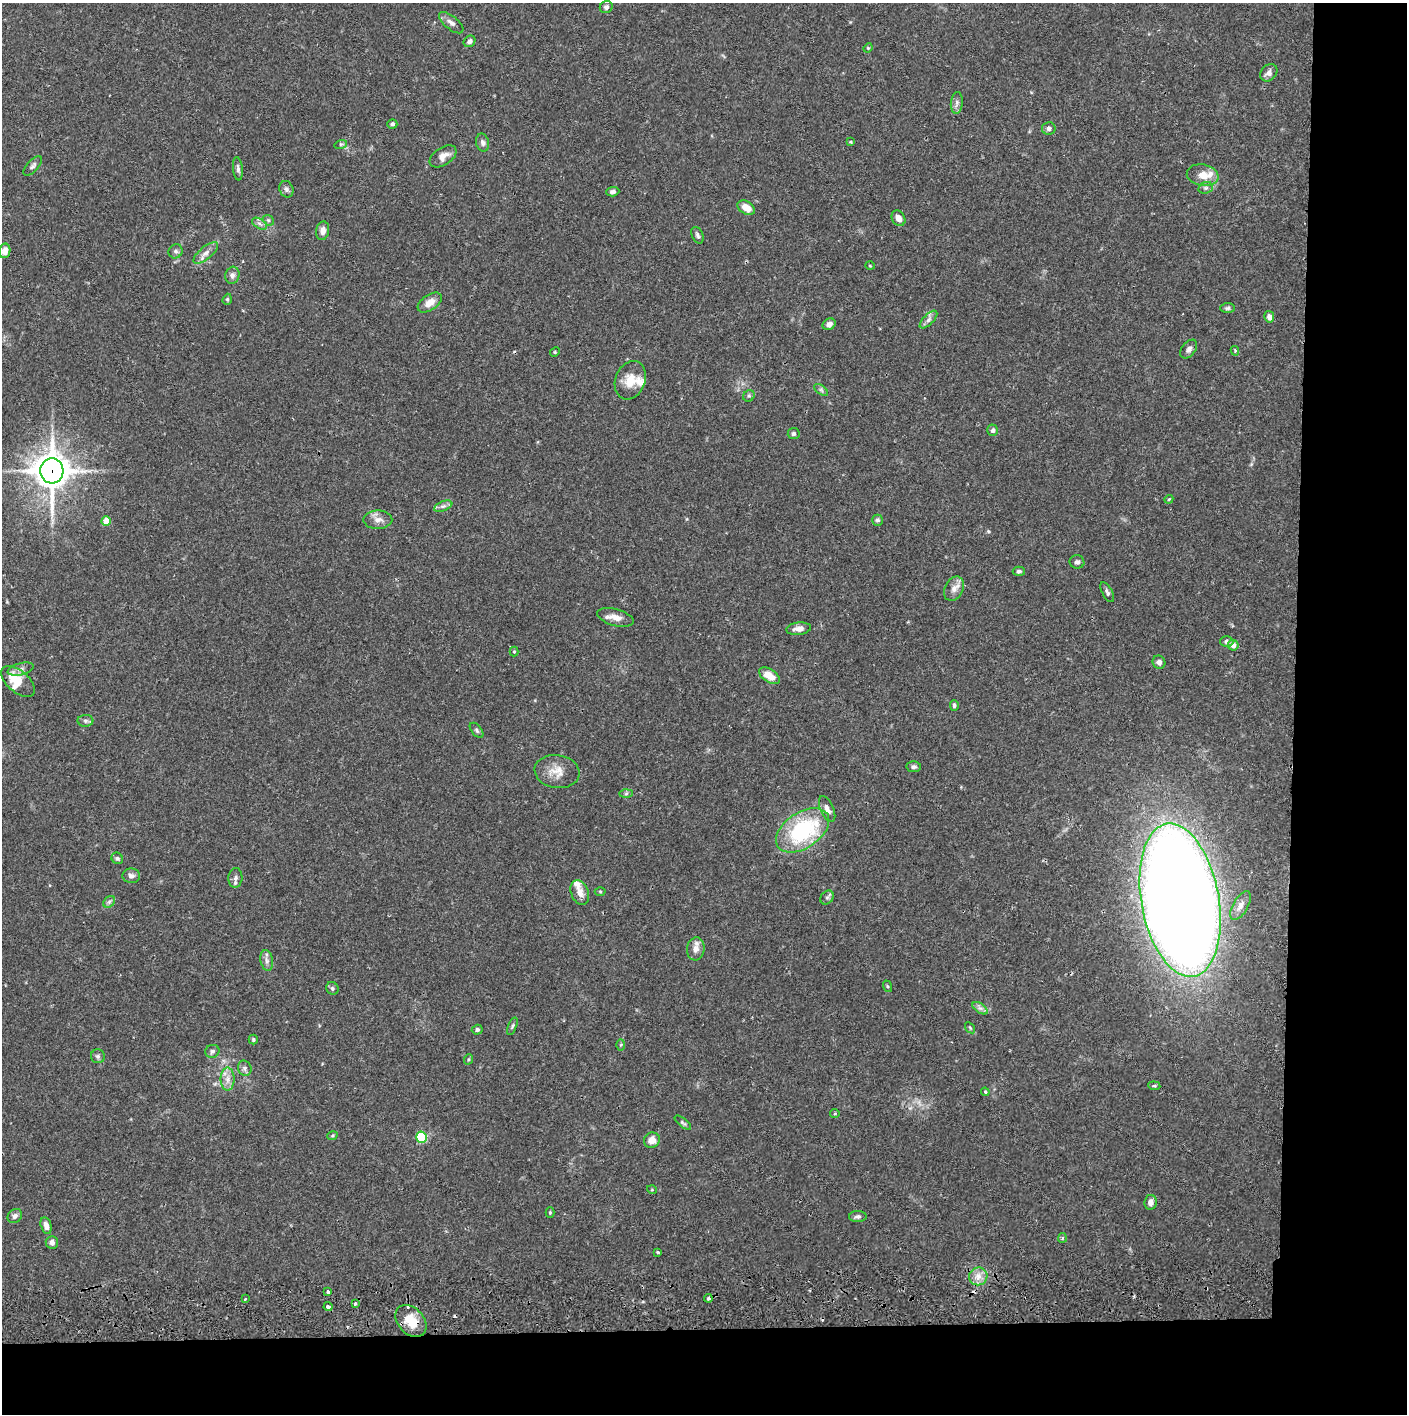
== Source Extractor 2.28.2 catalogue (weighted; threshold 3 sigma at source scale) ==
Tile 9 of 3 x 3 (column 3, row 3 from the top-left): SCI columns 2818-4222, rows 65-1476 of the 4229 x 4358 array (HDU 1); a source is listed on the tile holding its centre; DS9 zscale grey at full resolution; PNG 1409 x 1416 px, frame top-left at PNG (2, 3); each listed source drawn as its Kron ellipse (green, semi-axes under 4 px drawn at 4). Shown black and unused: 13% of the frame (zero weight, under 2 of 3 exposures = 3% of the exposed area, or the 3 px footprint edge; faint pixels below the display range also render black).
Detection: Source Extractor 2.28.2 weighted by HDU 2 'WHT'; one run over the whole footprint, this tile lists its part. Background 0.068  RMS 0.0049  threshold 0.0221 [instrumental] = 3 sigma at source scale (4.5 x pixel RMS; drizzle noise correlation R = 1.50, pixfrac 1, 0.05/0.05 arcsec/px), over >= 5 px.
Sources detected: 127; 4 cosmic-ray / hot-pixel residue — neither listed nor drawn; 6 inside a brighter listed object's ellipse — not listed separately; the other 117 listed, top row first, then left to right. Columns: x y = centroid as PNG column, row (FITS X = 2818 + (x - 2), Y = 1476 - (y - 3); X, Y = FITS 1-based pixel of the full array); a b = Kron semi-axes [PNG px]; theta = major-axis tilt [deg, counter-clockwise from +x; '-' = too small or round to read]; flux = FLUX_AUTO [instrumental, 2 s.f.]
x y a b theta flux
606 7 7 6 - 1.4
451 23 15 6 -39 2.5
470 41 6 5 - 2
868 48 5 4 - 0.54
1269 73 9 7 46 2.3
957 103 11 6 85 1.8
392 124 5 5 - 1
1049 128 7 6 - 1.4
850 142 4 3 - 0.66
483 143 9 6 -77 1.5
341 144 6 4 18 0.75
443 156 15 8 34 4.1
33 166 12 5 47 1.4
238 169 12 5 -84 1.5
1203 175 16 10 -10 6
1206 188 7 5 20 1.1
286 189 8 6 -66 1.5
613 192 6 4 2 1.3
746 208 9 6 -31 5.1
898 218 8 6 -60 3
268 220 6 4 -42 0.83
260 224 8 5 -31 1.4
323 231 9 6 81 2.9
697 235 9 5 -65 1.2
5 251 7 5 79 3.4
176 251 7 6 - 1.4
206 253 15 6 40 3
870 266 4 3 - 0.4
232 275 8 7 - 1.7
227 299 5 4 - 0.72
430 302 13 7 34 5.1
1227 308 7 5 2 1
1269 317 6 5 - 2.3
928 320 11 5 45 1.8
829 324 7 5 30 2.1
1189 349 11 6 52 1.8
1235 351 5 3 - 0.68
555 352 5 4 - 0.54
630 380 20 15 68 8.6
821 390 8 4 -37 0.97
749 396 6 5 - 0.83
993 430 5 5 - 1.4
794 434 6 6 - 1
52 471 12 11 - 1000
1169 499 4 3 - 0.44
443 506 9 4 22 1.6
378 520 14 9 0 3.5
877 520 5 5 - 1.2
106 521 5 4 - 8.1
1077 562 7 6 - 1.4
1019 571 6 4 -1 0.94
954 589 13 9 62 3.4
1107 592 11 5 -61 1.2
616 617 19 8 -15 4.5
799 629 12 6 7 2.9
1227 642 6 5 - 1.2
1233 645 5 5 - 2.3
514 651 5 4 - 0.58
1159 662 7 6 - 2
21 669 13 6 13 2.3
769 676 12 6 -33 6.6
18 681 20 10 -40 11
954 705 5 4 - 1.1
85 721 8 6 -2 1.2
477 730 9 5 -50 1
914 767 7 5 4 1.3
557 771 22 16 -9 7.4
626 794 6 4 2 0.77
827 809 14 6 -66 2.8
803 830 30 18 34 54
117 858 6 5 - 0.94
131 876 9 7 -1 2
235 878 10 7 85 1.8
600 891 5 3 - 0.52
580 893 13 8 -69 3.7
827 897 8 6 52 1.1
1180 900 77 39 -80 1300
109 902 6 5 - 1.1
1241 906 16 7 61 3.6
696 949 11 8 83 3.4
267 960 10 6 -80 1.9
887 986 6 4 -71 0.65
332 988 6 6 - 1
980 1008 9 4 -36 1.7
512 1026 9 4 67 0.89
970 1028 6 4 -56 0.59
477 1030 5 5 - 1
253 1040 5 4 - 0.8
621 1045 5 3 - 0.57
212 1051 7 6 - 1.4
98 1056 7 7 - 1.2
469 1059 5 3 - 0.57
245 1068 8 6 -67 1.4
228 1079 11 7 -90 3.2
1154 1086 6 3 -7 0.62
985 1092 4 4 - 0.61
835 1113 5 4 - 0.53
683 1123 10 4 -38 1
332 1136 5 3 - 0.6
422 1137 5 5 - 34
652 1140 8 7 - 4
652 1190 5 3 - 0.45
1150 1202 7 6 - 2.8
550 1213 5 4 - 0.58
15 1216 8 6 45 1.8
858 1216 9 5 1 1.3
46 1226 8 5 -76 2.7
1062 1238 5 4 - 0.88
52 1242 6 6 - 2
658 1252 3 3 - 0.76
978 1276 9 9 - 3.9
328 1292 3 3 - 2.6
708 1298 4 3 - 3.5
245 1299 3 2 - 1.1
355 1304 3 3 - 1.9
328 1307 4 3 - 3
411 1321 18 13 -48 10
Overlapping masked pixels (flux is a lower limit): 3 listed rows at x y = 52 471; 708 1298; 411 1321